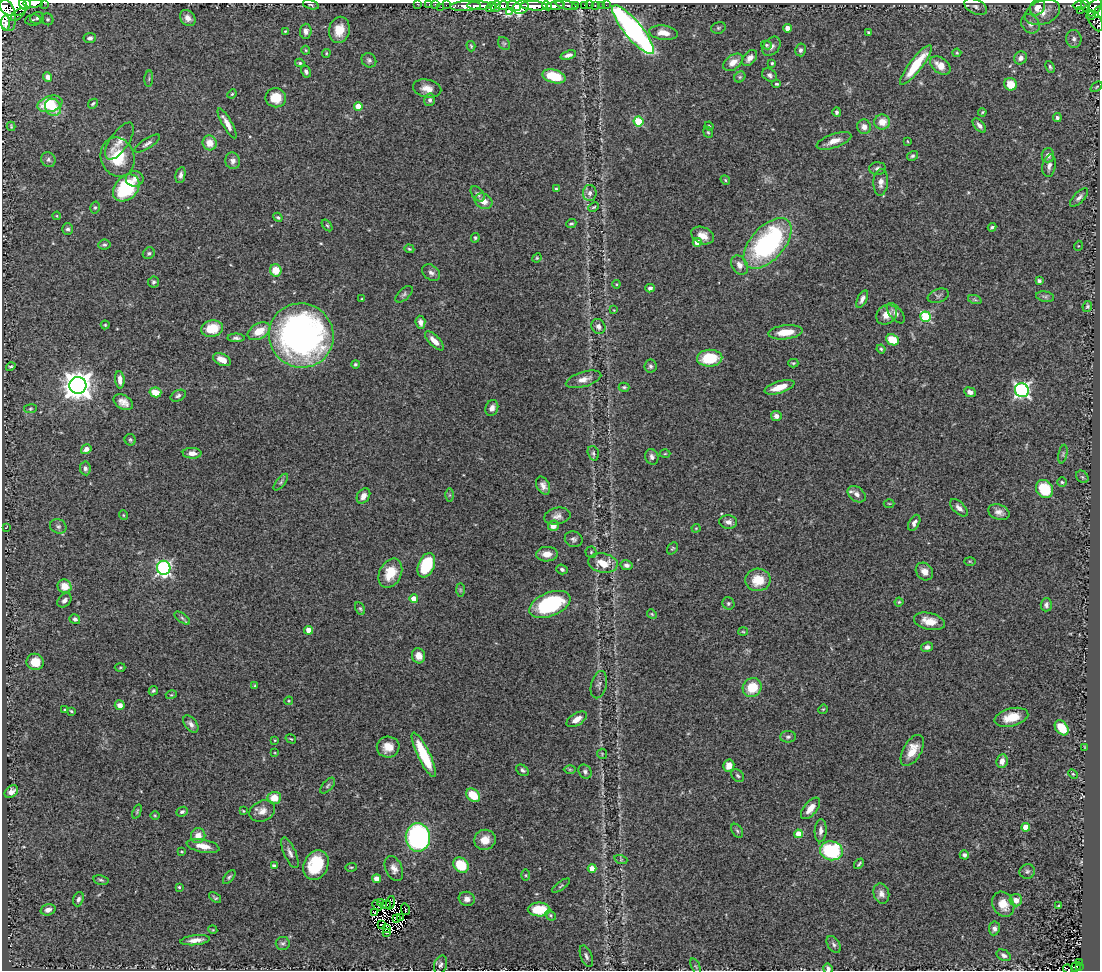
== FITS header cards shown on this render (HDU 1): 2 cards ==
NAXIS1  =                 1098
NAXIS2  =                  968

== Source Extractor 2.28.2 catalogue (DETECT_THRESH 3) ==
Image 1098 x 968 px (HDU 1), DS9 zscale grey, 1 PNG px = 1 image px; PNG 1102 x 972 px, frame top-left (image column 1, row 968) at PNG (2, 3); each listed source drawn as its Kron ellipse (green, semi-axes under 4 px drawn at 4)
Background 1.97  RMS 0.05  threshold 0.149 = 3 sigma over >= 5 px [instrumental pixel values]
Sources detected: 353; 3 with non-positive FLUX_AUTO (blend fragments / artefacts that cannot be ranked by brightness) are neither listed nor drawn; the other 350 listed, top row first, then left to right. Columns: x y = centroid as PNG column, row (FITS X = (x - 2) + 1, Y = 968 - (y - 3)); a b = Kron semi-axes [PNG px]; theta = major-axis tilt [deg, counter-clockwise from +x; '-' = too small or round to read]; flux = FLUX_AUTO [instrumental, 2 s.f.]
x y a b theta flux
33 3 10 3 1 1700
44 3 2 2 - 55
25 4 6 5 - 1100
417 4 2 2 - 16
429 4 2 2 - 16
435 4 2 2 - 26
311 5 8 3 -16 4.9
446 5 2 2 - 24
567 5 11 3 -14 280
584 5 3 3 - 43
589 5 2 2 - 10
595 5 3 2 - 43
602 5 3 2 - 9
606 5 2 2 - 11
1079 5 7 3 1 200
14 6 13 10 -2 2600
465 6 15 5 3 2300
479 6 12 4 0 2200
503 6 6 4 11 1700
514 6 7 4 -17 920
534 6 13 4 -3 4100
547 6 5 4 - 1400
556 6 9 4 8 2200
575 6 3 3 - 340
1086 6 6 4 -70 370
441 7 2 2 - 20
491 7 5 3 - 560
496 7 6 3 60 500
521 7 8 6 27 2000
976 7 12 7 -27 13
1037 7 8 7 - 30
1095 7 10 6 55 660
1081 10 3 2 - 7.9
509 11 4 3 - 250
1042 12 18 12 20 45
1099 12 6 2 83 150
18 14 9 4 37 110
6 15 16 9 -78 6600
1091 15 4 3 - 60
37 18 7 5 16 8.8
188 18 9 7 -48 19
47 19 6 5 - 6.1
33 20 8 5 9 7.8
1095 21 11 6 -61 330
6 23 8 3 -89 1700
1030 24 10 8 -49 19
718 28 7 5 14 6.1
788 28 4 4 - 32
339 30 13 10 77 52
633 30 31 9 -50 1200
285 31 4 3 - 3.3
306 31 7 6 - 14
664 33 14 7 -8 37
869 33 4 3 - 6
90 38 6 5 - 9.2
1074 39 9 7 -82 14
504 43 7 5 -53 6.4
766 45 6 4 -9 5.1
471 46 5 3 - 4.5
772 46 11 7 49 15
306 50 4 4 - 3.2
800 50 6 5 - 11
326 53 4 4 - 3.5
957 53 4 4 - 3.6
568 55 8 4 17 13
750 58 9 6 50 21
1021 58 7 6 - 15
369 60 8 6 -43 9.2
733 62 11 7 38 30
300 63 4 3 - 5.1
772 63 4 3 - 4.3
916 65 24 6 53 130
940 65 11 7 -37 39
1050 67 6 4 -67 5.8
306 71 6 4 -61 9.7
769 75 8 6 -36 10
554 76 12 6 -15 89
48 77 5 4 - 16
740 77 6 5 - 5.3
149 79 8 3 85 4.3
777 84 5 4 - 4.8
1010 84 6 6 - 58
1096 87 7 3 36 3.6
427 88 14 8 -12 29
232 94 5 4 - 3.6
276 98 10 9 - 64
430 100 6 5 - 9
50 104 13 8 17 95
93 104 5 3 - 5
358 106 4 4 - 63
53 107 9 7 -57 61
837 112 5 4 - 8.3
982 112 4 3 - 3.5
1057 117 4 4 - 8.3
639 121 5 5 - 190
882 122 8 7 - 46
227 123 17 4 -60 31
979 125 8 4 -48 12
11 126 5 3 - 3.4
709 126 4 3 - 3.1
864 127 7 7 - 22
708 132 6 4 -66 4.7
119 141 21 9 55 30
834 141 18 7 19 32
907 141 4 2 - 2.2
210 143 7 7 - 40
147 144 15 5 33 12
1048 155 7 6 - 15
912 156 6 4 30 5.8
118 157 20 16 -73 120
48 160 8 7 - 9.6
233 161 8 7 - 14
1049 166 11 6 80 16
877 168 8 6 3 11
180 175 8 5 78 11
135 179 9 7 0 19
725 180 5 4 - 4.2
881 182 13 7 86 22
126 188 15 11 48 220
556 189 4 4 - 4.4
590 193 8 7 - 13
478 194 9 5 -50 11
1079 197 12 5 45 12
483 201 9 7 -25 31
95 207 6 4 75 5.7
594 207 6 3 27 4.8
57 216 4 3 - 3.3
278 217 5 4 - 5.6
571 224 5 3 - 5.2
327 225 6 4 -53 4.6
992 227 4 3 - 5.7
68 229 6 5 - 8.6
703 235 12 8 -23 34
475 238 5 4 - 4.8
697 242 4 4 - 55
768 243 30 16 48 580
104 245 6 5 - 6.3
1078 246 5 3 - 3.1
409 249 5 4 - 4.4
149 253 6 5 - 6.8
537 258 5 4 - 4.1
740 265 10 7 -59 22
276 270 6 6 - 53
431 273 10 7 -38 13
1039 281 4 3 - 6.4
154 282 5 5 - 7.5
616 284 4 4 - 3.3
650 288 4 4 - 11
404 294 10 5 43 7.8
938 296 11 6 20 10
1045 297 9 5 -10 7.3
362 299 3 2 - 2.4
862 299 9 4 63 14
975 300 7 4 -19 6.1
1087 306 5 4 - 6.9
614 310 4 3 - 2.2
896 313 12 6 -51 15
887 315 11 9 37 35
926 317 5 5 - 250
420 322 7 5 -85 16
105 325 4 4 - 4.3
598 326 8 6 -58 13
212 329 11 8 12 83
259 331 12 7 27 62
786 332 17 7 6 64
301 335 33 32 - 1400
236 338 8 4 -1 8.6
892 340 7 5 -24 73
434 341 12 5 -45 30
881 349 4 4 - 4.6
710 358 13 8 2 130
222 360 9 5 -24 35
793 363 5 4 - 4.1
355 364 4 4 - 5.2
650 366 6 6 - 8.5
11 367 5 3 - 4.9
584 379 18 7 16 27
120 380 9 4 -87 24
78 385 8 8 - 4500
624 387 5 4 - 5.8
779 387 15 6 18 55
1022 390 7 7 - 820
155 392 6 5 - 56
970 392 6 4 -24 14
178 396 8 5 28 7.8
123 402 10 7 -30 23
492 408 8 6 69 17
30 409 6 4 8 4.8
776 416 5 5 - 16
130 440 6 5 - 5.6
86 449 5 4 - 18
192 453 9 5 -1 22
593 453 7 5 -72 7.3
665 454 5 3 - 3.1
1063 454 9 4 78 6.5
652 457 8 6 -70 12
85 468 7 5 -83 10
1082 477 7 5 -45 5.8
281 482 10 4 51 7.1
1062 482 4 4 - 4.7
543 486 9 6 -64 17
1045 489 9 8 - 130
857 494 10 7 -37 19
449 495 6 4 90 4.9
363 496 8 6 58 21
889 503 5 3 - 3.1
959 508 11 6 -44 18
999 512 11 7 -20 18
123 515 5 3 - 2.9
557 516 13 8 12 19
728 522 9 7 -6 16
914 523 9 5 61 13
58 526 8 7 - 11
553 526 5 5 - 35
6 527 3 2 - 1.8
696 528 4 4 - 2.9
574 539 9 7 -21 11
672 548 7 4 52 4.5
591 552 5 5 - 5.9
547 554 11 7 1 28
970 561 6 4 -2 3.5
603 563 15 9 -9 62
426 565 13 8 67 180
627 565 6 5 - 11
164 568 7 6 - 720
562 569 6 4 -22 7.4
924 571 9 8 - 30
390 573 15 11 63 78
758 580 12 11 - 75
65 586 7 6 - 52
460 590 7 4 -90 5.6
414 599 4 4 - 65
64 600 8 5 44 14
899 602 4 4 - 4.4
728 603 6 6 - 6.4
550 604 21 11 22 280
1046 605 7 5 88 10
360 609 7 4 -62 5.5
652 614 5 4 - 3.9
182 618 9 4 -36 7.8
75 619 5 5 - 9
929 621 16 8 -13 46
309 630 4 4 - 41
743 632 5 3 - 3.2
927 647 6 5 - 14
419 656 7 6 - 31
35 662 8 8 - 62
120 667 5 3 - 3.5
599 685 14 7 75 13
255 686 3 3 - 5.3
752 687 10 9 - 76
153 691 5 4 - 5.7
171 695 5 3 - 3.2
289 701 4 3 - 4.1
120 705 5 5 - 24
823 709 5 4 - 3.2
65 710 3 3 - 3.3
71 711 3 2 - 3.8
1011 717 17 9 14 65
577 719 11 6 32 28
191 724 10 6 -53 14
1062 728 8 6 -51 78
788 737 8 5 1 8.5
291 739 5 3 - 3.3
275 740 4 3 - 3
388 747 11 10 - 44
1084 747 3 2 - 2.2
912 750 17 9 60 53
275 753 4 2 - 2.5
602 754 5 5 - 4.1
424 755 24 6 -64 140
1002 761 7 5 79 21
729 766 6 5 - 32
570 769 6 4 -1 4.9
522 770 7 5 -34 7.8
585 772 7 6 - 10
1073 774 5 4 - 4
738 776 7 5 -45 6.4
328 786 9 5 49 7.4
11 792 7 5 39 16
473 795 8 5 -39 70
274 798 7 6 - 52
810 808 13 6 51 32
137 811 7 3 69 4.3
243 811 4 3 - 3
262 811 13 10 26 29
182 812 6 4 24 6.7
155 815 5 3 - 3
1026 827 4 4 - 66
737 831 8 5 -54 6.5
821 831 12 6 87 16
799 834 4 4 - 77
198 836 7 7 - 33
418 837 14 12 88 660
485 840 11 10 - 39
203 846 17 6 -11 37
831 851 11 9 -10 270
182 852 4 2 - 3
290 853 16 6 -66 16
964 855 4 4 - 10
621 860 6 4 -18 5.1
859 864 6 2 49 5.1
316 865 15 12 65 140
461 865 8 7 - 110
274 866 4 3 - 11
351 867 6 3 7 3.5
394 868 13 8 -66 22
592 868 4 4 - 41
1027 871 8 7 - 9
526 875 5 4 - 3.9
229 877 8 4 50 6.5
377 879 4 4 - 54
101 880 8 4 -11 6.1
561 886 10 4 36 5.4
179 887 3 3 - 4
881 894 10 8 -75 18
215 898 7 4 -38 5.4
78 899 7 5 70 9.9
467 899 8 7 - 18
1016 900 6 6 - 22
381 903 2 2 - 2.7
390 903 7 2 73 4.5
1003 904 13 10 -60 42
377 905 5 2 - 3.2
385 905 5 2 - 3.5
1059 906 3 3 - 4.3
405 909 6 2 -77 1.7
539 909 11 7 0 95
48 910 7 5 17 17
374 913 4 2 - 6
551 915 6 4 -43 6
400 917 3 2 - 2.1
396 919 4 2 - 1.9
381 925 3 2 - 4.7
387 928 3 2 - 3
994 928 7 5 82 12
213 930 4 3 - 2.9
387 933 3 2 - 3.3
195 940 15 5 6 24
283 943 7 6 - 7.2
834 944 9 6 -59 9.8
1004 955 7 5 -29 11
586 956 11 5 -69 11
1080 962 3 2 - 21
440 965 9 6 72 11
696 966 9 3 -68 4.3
1076 967 5 3 - 18
1080 967 3 3 - 33
828 969 5 5 - 11
1068 969 5 2 - 25
At the frame edge (FLAGS 8, measured only in part): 11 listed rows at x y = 33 3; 44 3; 25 4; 417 4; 429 4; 435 4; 14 6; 1099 12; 1095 21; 828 969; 1068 969
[3 non-positive-flux detections neither listed nor drawn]